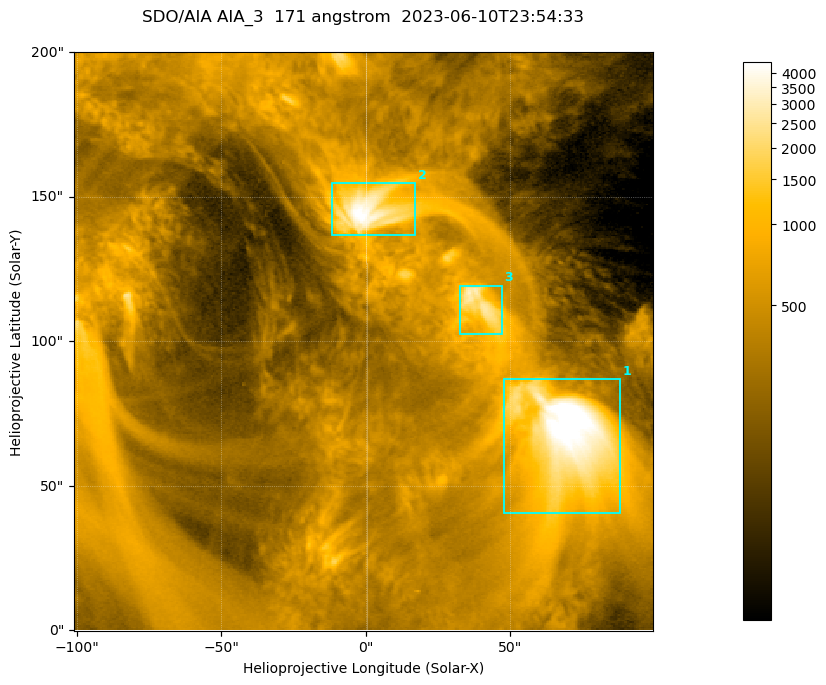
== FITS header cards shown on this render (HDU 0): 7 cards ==
TELESCOP= 'SDO/AIA '           / For AIA: SDO/AIA
INSTRUME= 'AIA_3   '           / For AIA: AIA_ATA1, AIA_ATA2, AIA_ATA3 or AIA_AT
WAVELNTH=                  171 / [angstrom] Wavelength
WAVEUNIT= 'angstrom'           / Wavelength unit: angstrom
DATE-OBS= '2023-06-10T23:54:33.350' / [ISO] Date when observation started; ISO 8
CTYPE1  = 'HPLN-TAN'           / CTYPE1; Typically HPLN
CTYPE2  = 'HPLT-TAN'           / CTYPE2; Typically HPLT

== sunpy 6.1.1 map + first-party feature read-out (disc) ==
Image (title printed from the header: SDO/AIA AIA_3  171 angstrom  2023-06-10T23:54:33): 334 x 334 px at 0.599 arcsec/px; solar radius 945 arcsec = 1577 px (partial field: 1.4% of the solar disc is inside the frame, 100% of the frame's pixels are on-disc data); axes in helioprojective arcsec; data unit not stated in the header (colour bar unlabelled)
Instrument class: DISC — disc imager (sunpy class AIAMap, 171 A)
Bright regions (active regions / flare kernels): reference = the on-disc median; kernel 3 px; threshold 5 sigma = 1109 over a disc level ~355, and >= 1.15x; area >= 111 px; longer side >= 4 px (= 2.4 arcsec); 3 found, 3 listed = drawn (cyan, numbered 1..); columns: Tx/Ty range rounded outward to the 2 arcsec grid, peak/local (2 s.f.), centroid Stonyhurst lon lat
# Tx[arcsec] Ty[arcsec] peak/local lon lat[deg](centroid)
1 46..88 40..88 15 +4 +4
2 -12..18 136..156 13 +0 +9
3 32..48 102..120 8.5 +2 +7